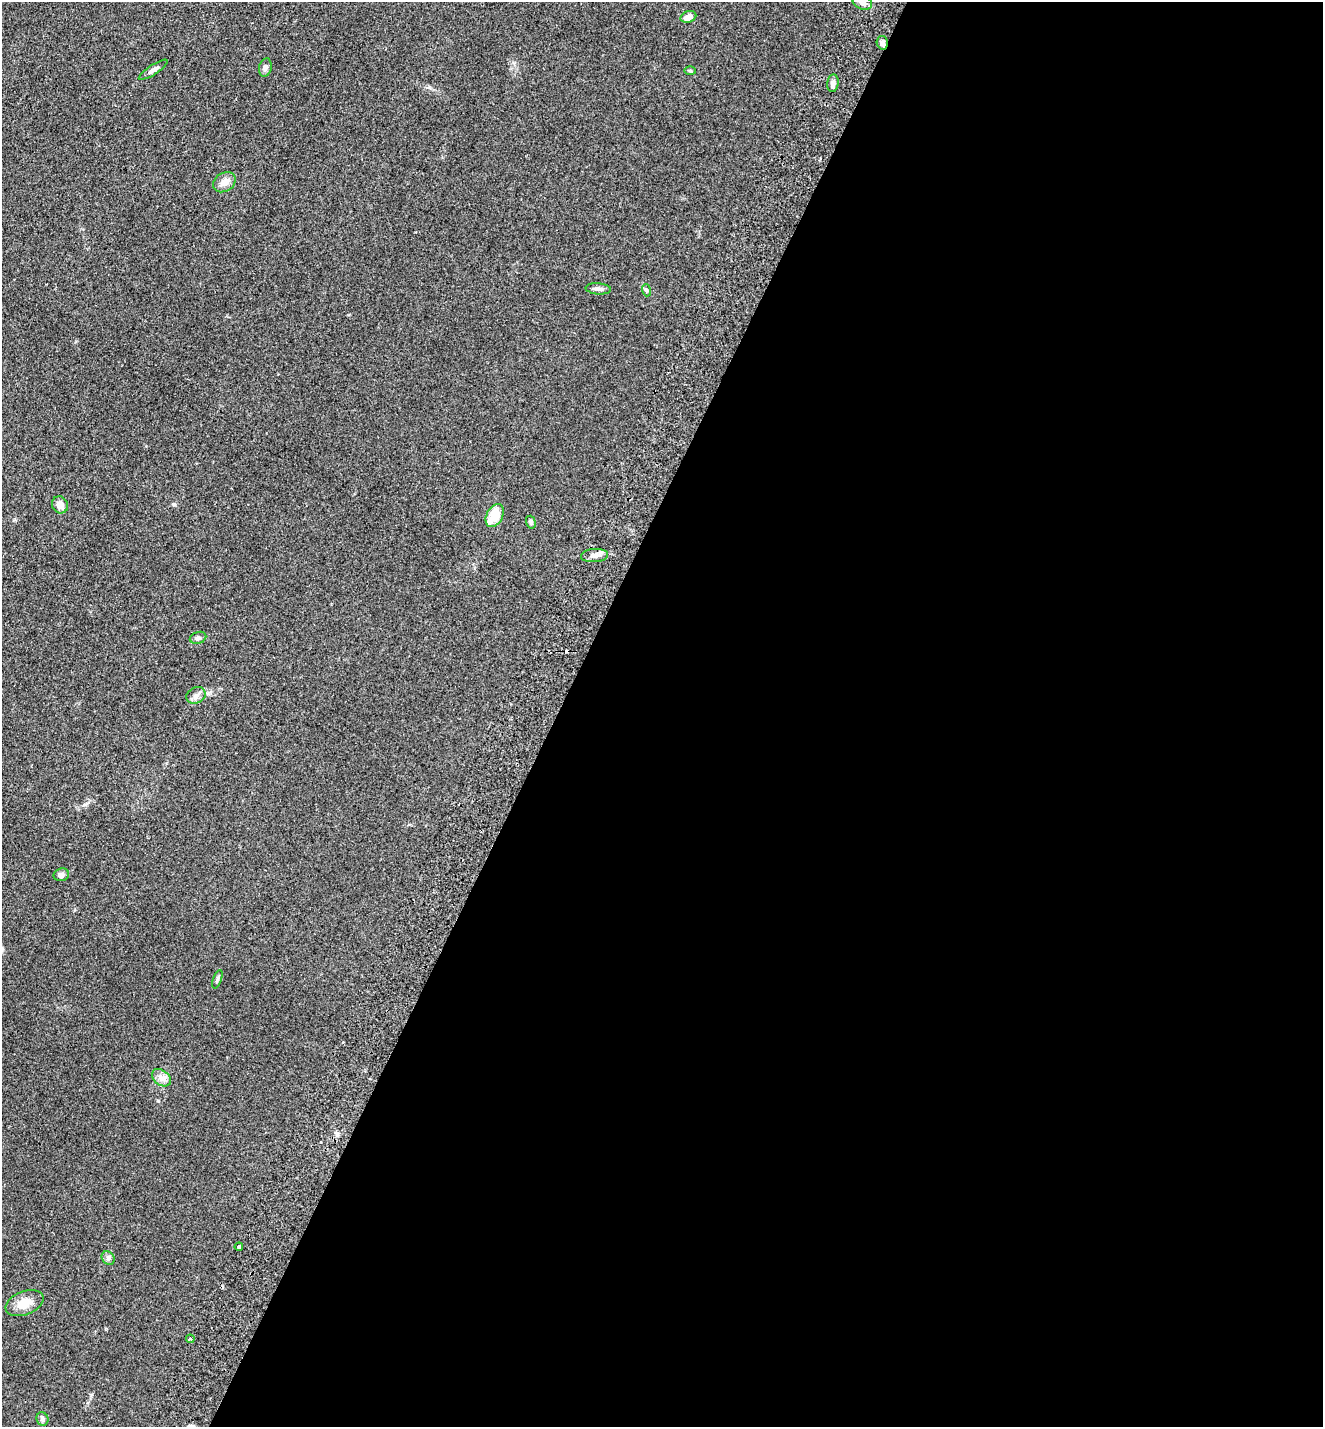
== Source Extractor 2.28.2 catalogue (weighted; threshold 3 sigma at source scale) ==
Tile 12 of 4 x 4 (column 4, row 3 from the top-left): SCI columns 4298-5618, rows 1456-2880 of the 5816 x 5760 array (HDU 1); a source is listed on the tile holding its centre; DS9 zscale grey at full resolution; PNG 1325 x 1429 px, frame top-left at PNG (2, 2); each listed source drawn as its Kron ellipse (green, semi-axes under 4 px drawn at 4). Shown black and unused: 58% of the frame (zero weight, under 2 of 3 exposures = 3% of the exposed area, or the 3 px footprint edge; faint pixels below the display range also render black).
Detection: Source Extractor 2.28.2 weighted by HDU 2 'WHT'; one run over the whole footprint, this tile lists its part. Background 0.312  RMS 0.014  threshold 0.0645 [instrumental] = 3 sigma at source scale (4.5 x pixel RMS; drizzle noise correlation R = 1.50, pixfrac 1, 0.05/0.05 arcsec/px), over >= 5 px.
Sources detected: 26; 2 cosmic-ray / hot-pixel residue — neither listed nor drawn; the other 24 listed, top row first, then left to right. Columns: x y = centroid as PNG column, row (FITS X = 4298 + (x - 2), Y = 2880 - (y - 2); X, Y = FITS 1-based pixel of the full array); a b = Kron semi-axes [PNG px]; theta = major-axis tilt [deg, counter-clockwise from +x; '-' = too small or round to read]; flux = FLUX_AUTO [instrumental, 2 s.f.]
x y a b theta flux
862 3 10 6 -20 6.4
688 17 8 5 19 9.3
882 43 7 5 -77 6.8
265 67 9 6 78 4.9
153 70 17 5 33 5.3
690 71 6 4 -2 1.7
833 83 9 5 83 5
224 182 12 9 34 12
598 289 13 5 -4 5
646 290 6 4 -72 2
60 505 9 7 -62 9.3
495 516 12 8 61 32
531 522 6 4 -73 2.7
594 556 13 6 4 8.7
198 638 8 6 18 3.4
196 695 10 8 25 6.2
61 875 8 6 16 5.2
217 979 9 4 71 2.4
161 1078 11 7 -38 7.6
239 1247 4 3 - 4.2
108 1258 7 6 - 3.4
25 1303 20 11 21 19
190 1339 4 3 - 7.7
42 1419 7 6 - 2.8
Overlapping masked pixels (flux is a lower limit): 1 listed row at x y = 882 43
Isophote crosses this tile's border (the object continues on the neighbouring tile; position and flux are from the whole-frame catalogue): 1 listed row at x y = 862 3
Unlisted compact peaks at least as high as the median listed source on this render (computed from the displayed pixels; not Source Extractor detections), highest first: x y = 174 504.